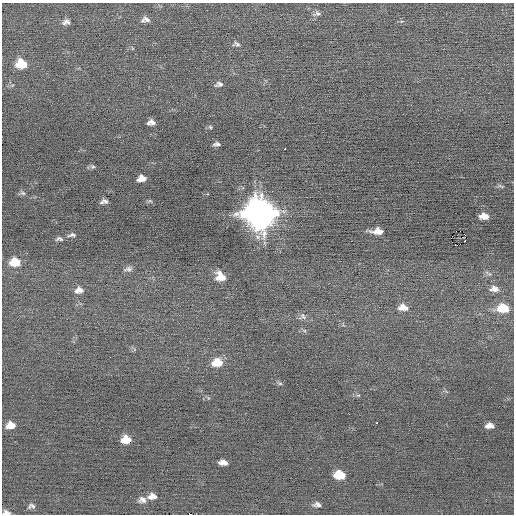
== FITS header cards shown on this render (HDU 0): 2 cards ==
NAXIS1  =                  512 / Axis length
NAXIS2  =                  512 / Axis length

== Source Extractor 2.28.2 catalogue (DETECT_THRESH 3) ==
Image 512 x 512 px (HDU 0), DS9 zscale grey, 1 PNG px = 1 image px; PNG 516 x 516 px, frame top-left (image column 1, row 512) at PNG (2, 3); no overlay
Background -0.00557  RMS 0.68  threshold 2.03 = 3 sigma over >= 5 px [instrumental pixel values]
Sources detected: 49; all 49 listed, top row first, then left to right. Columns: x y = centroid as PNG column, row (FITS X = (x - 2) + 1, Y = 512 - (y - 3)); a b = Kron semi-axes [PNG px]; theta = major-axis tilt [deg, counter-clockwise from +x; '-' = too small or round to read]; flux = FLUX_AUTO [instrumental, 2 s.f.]
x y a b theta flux
317 13 10 7 3 180
145 20 12 8 6 210
66 22 10 7 11 190
236 44 11 6 -11 150
132 48 6 3 -71 45
21 64 10 9 - 1100
219 84 11 7 9 170
151 122 7 5 1 220
210 127 5 4 - 63
217 144 8 4 3 130
285 149 2 2 - 370
93 167 7 6 - 86
141 178 8 6 11 340
501 186 9 4 -26 72
23 193 8 5 -26 100
105 201 8 5 -22 120
150 201 7 4 -17 60
102 202 6 4 -4 63
259 214 13 12 - 71000
484 216 9 5 -2 360
377 231 12 6 -2 400
72 235 11 5 6 120
465 235 3 2 - 430
451 238 2 2 - 12
59 239 10 6 -1 120
455 244 3 2 - 66
15 262 11 8 1 1000
128 269 11 6 13 170
220 277 10 9 - 650
494 289 12 8 -4 270
79 290 11 8 10 290
403 307 11 8 -6 370
503 308 12 8 -4 1200
303 316 10 9 - 180
217 362 12 9 6 720
280 383 8 4 -8 79
358 395 6 4 -17 65
377 423 3 2 - 140
10 425 9 7 8 490
490 426 8 5 -1 280
126 440 9 7 0 670
223 462 8 5 -7 270
339 475 9 6 -8 1200
152 496 12 8 2 270
142 500 11 9 0 250
317 504 10 5 -3 180
31 506 9 6 5 140
6 513 9 5 -7 190
190 514 3 2 - 1300
At the frame edge (FLAGS 8, measured only in part): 2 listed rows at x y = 6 513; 190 514